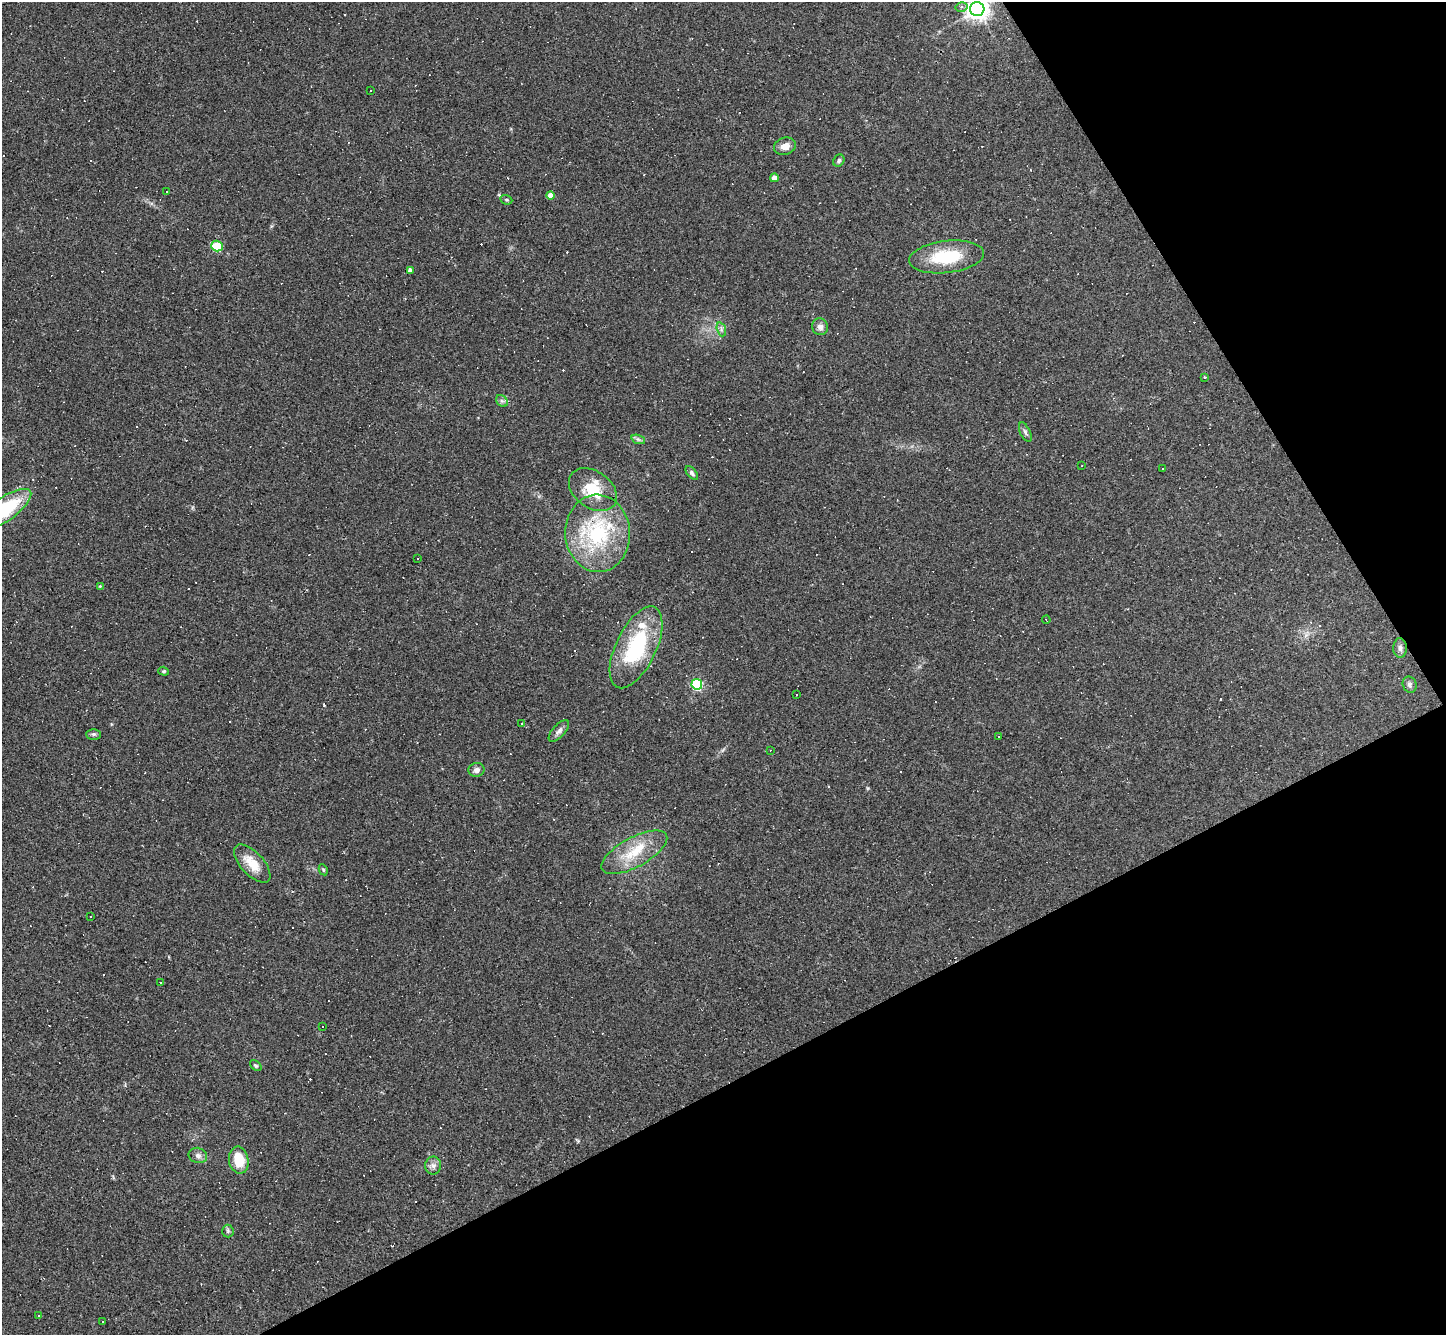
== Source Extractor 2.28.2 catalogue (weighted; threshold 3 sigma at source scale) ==
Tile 12 of 4 x 4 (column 4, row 3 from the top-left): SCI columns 4332-5775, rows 1482-2814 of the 5775 x 5766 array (HDU 1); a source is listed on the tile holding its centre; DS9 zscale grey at full resolution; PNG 1448 x 1337 px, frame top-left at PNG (2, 2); each listed source drawn as its Kron ellipse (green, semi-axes under 4 px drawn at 4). Shown black and unused: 28% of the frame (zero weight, under 2 of 3 exposures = <1% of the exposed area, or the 3 px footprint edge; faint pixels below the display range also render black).
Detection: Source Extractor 2.28.2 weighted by HDU 2 'WHT'; one run over the whole footprint, this tile lists its part. Background 0.112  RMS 0.0072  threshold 0.0323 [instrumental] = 3 sigma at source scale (4.5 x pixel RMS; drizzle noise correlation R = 1.50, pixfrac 1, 0.05/0.05 arcsec/px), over >= 5 px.
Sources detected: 106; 51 cosmic-ray / hot-pixel residue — neither listed nor drawn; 3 inside a brighter listed object's ellipse — not listed separately; the other 52 listed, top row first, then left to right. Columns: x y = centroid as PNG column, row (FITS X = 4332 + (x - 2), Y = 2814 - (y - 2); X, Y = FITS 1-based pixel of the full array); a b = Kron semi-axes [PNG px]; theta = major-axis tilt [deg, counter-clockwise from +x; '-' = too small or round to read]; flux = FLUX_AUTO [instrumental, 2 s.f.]
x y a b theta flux
961 7 6 4 16 1.7
977 9 7 7 - 580
371 90 2 2 - 0.57
785 146 11 8 14 5.9
839 161 6 5 - 1.6
774 178 4 4 - 4.7
166 191 3 3 - 1.6
550 195 4 4 - 7.1
506 200 6 4 -20 1
217 246 6 5 - 33
947 257 38 16 7 36
410 270 4 4 - 2.9
820 327 8 8 - 3.4
721 329 7 4 -73 1.7
1205 377 4 2 - 0.52
502 401 6 5 - 1.7
1025 432 10 5 -65 2
638 439 7 4 -19 1.6
1081 466 2 2 - 0.45
1162 468 3 3 - 1.5
692 473 8 4 -50 1.7
593 490 26 18 -36 22
4 510 32 11 35 56
598 533 39 32 -86 66
418 558 3 3 - 1.3
100 586 4 3 - 1.2
1046 620 4 2 - 0.52
636 647 44 20 64 60
1400 648 10 7 -88 2.6
164 671 5 4 - 0.87
697 684 5 5 - 69
1410 685 8 7 - 2
796 694 3 3 - 2.8
522 724 3 2 - 1.1
559 731 13 6 47 3
94 734 7 5 0 1.4
998 736 3 2 - 0.98
770 750 3 2 - 0.95
476 770 8 7 - 2.7
634 852 36 14 28 23
252 864 24 11 -47 13
323 870 6 4 -61 0.93
91 917 3 2 - 0.73
160 982 3 3 - 4.2
323 1027 3 2 - 0.94
256 1065 6 3 -40 1
198 1155 9 7 -17 2.9
239 1160 13 9 -79 17
433 1166 9 8 - 3.2
228 1231 6 6 - 1.3
39 1315 3 2 - 0.77
103 1321 3 2 - 1.1
Isophote crosses this tile's border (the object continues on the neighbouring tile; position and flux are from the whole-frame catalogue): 2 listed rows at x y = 977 9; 4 510